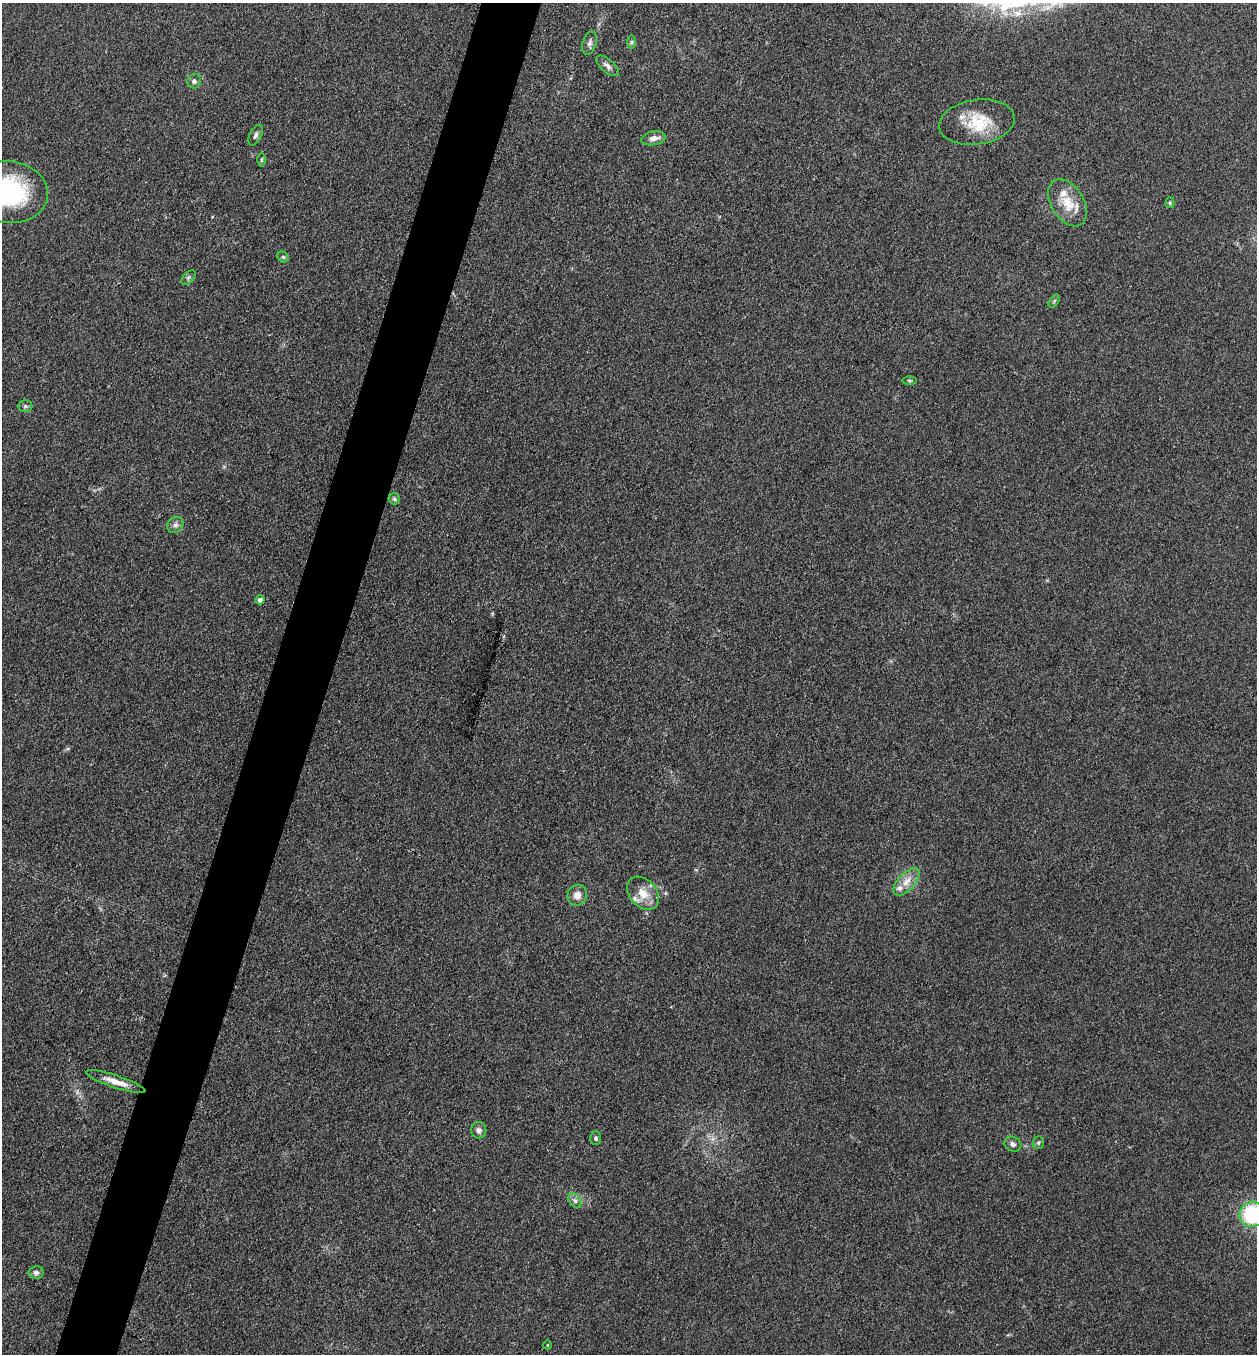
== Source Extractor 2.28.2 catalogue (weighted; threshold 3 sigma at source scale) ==
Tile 7 of 4 x 4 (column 3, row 2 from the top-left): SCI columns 2647-3901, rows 2704-4055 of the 5422 x 5408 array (HDU 1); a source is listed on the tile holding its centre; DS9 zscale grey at full resolution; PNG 1259 x 1356 px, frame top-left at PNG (2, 3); each listed source drawn as its Kron ellipse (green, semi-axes under 4 px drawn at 4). Shown black and unused: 5% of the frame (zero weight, under 3 of 4 exposures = <1% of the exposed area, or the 3 px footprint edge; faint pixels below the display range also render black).
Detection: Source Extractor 2.28.2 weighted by HDU 2 'WHT'; one run over the whole footprint, this tile lists its part. Background 0.265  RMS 0.0092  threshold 0.0415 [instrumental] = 3 sigma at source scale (4.5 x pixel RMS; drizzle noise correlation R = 1.50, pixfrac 1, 0.05/0.05 arcsec/px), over >= 5 px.
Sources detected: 35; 4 inside a brighter listed object's ellipse — not listed separately; the other 31 listed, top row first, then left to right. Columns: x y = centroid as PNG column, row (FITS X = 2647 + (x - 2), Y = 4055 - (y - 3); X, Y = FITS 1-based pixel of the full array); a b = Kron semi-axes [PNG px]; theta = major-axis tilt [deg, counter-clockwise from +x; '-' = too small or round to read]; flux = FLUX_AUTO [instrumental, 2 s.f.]
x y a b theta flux
632 42 7 4 89 1.6
590 43 12 6 71 3.6
608 66 14 6 -39 4.3
194 81 7 7 - 2.7
977 122 38 22 8 35
256 135 11 6 65 2.8
654 138 12 7 10 6.4
261 160 6 4 89 1.3
9 192 39 30 -7 110
1067 203 26 16 -58 22
1170 203 5 4 - 1.4
283 257 6 5 - 1.4
188 277 9 5 46 2
1054 301 7 4 54 1.3
910 381 7 3 -1 1.2
25 406 7 6 - 2.3
394 499 6 5 - 1.5
175 525 9 7 44 3.6
260 600 4 4 - 4.7
906 882 17 8 47 9.2
643 893 19 13 -49 14
577 895 10 9 - 7.1
116 1082 31 6 -18 12
479 1130 8 7 - 3.6
596 1138 6 5 - 2
1038 1142 6 5 - 1.7
1013 1144 9 7 -27 3.1
575 1201 8 5 -53 2.9
1252 1214 13 12 - 72
36 1273 8 6 10 2.9
547 1345 4 3 - 0.66
Isophote crosses this tile's border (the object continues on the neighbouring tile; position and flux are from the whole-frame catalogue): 2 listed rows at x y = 9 192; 1252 1214